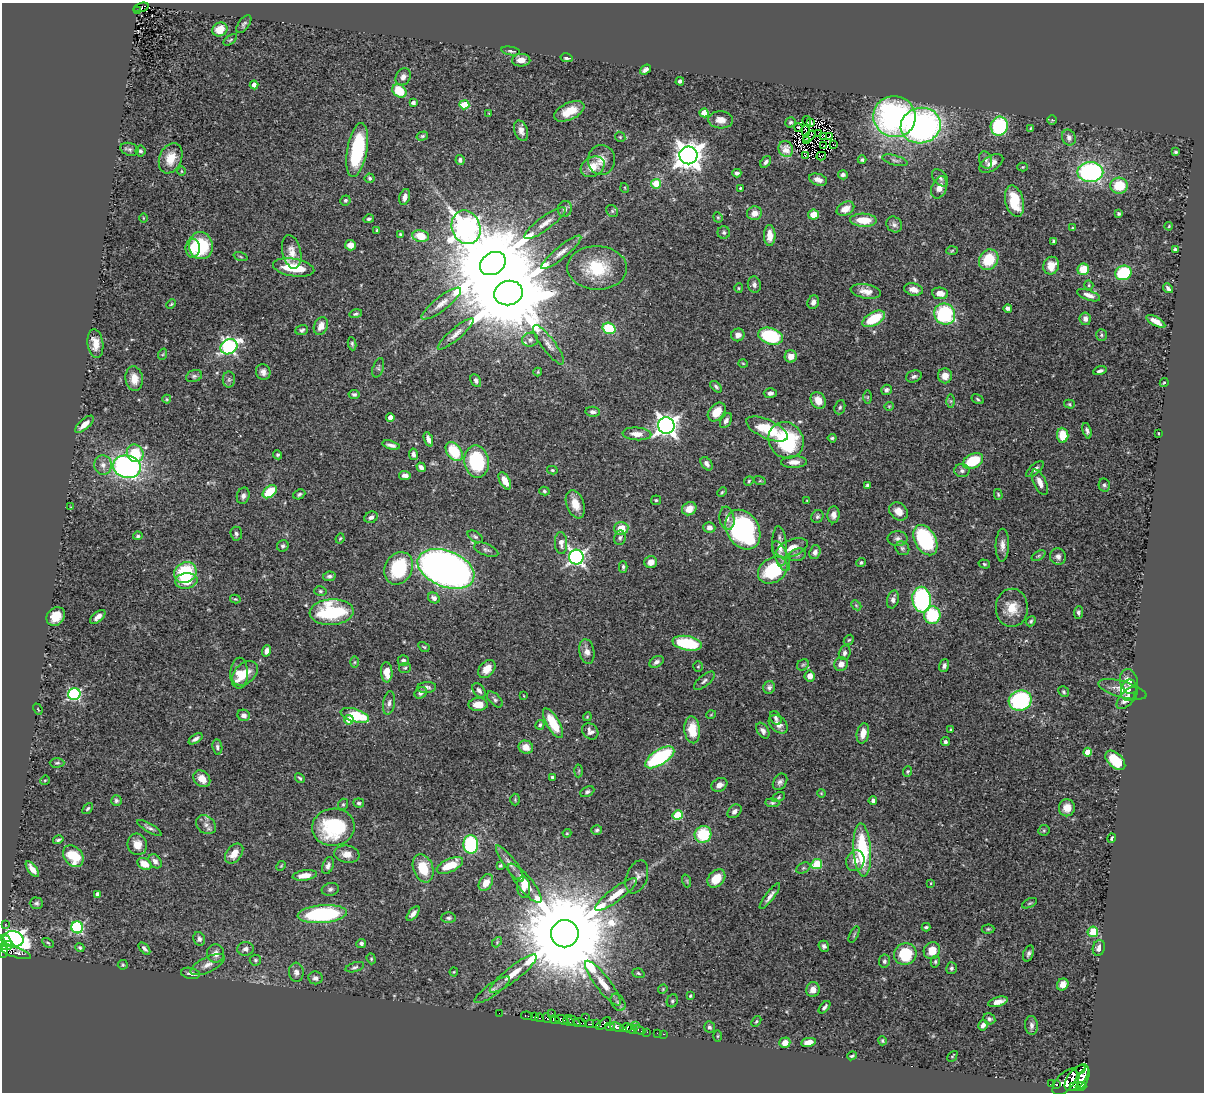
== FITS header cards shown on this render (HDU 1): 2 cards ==
NAXIS1  =                 1202
NAXIS2  =                 1090

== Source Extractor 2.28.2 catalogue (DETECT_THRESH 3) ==
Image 1202 x 1090 px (HDU 1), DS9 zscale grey, 1 PNG px = 1 image px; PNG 1206 x 1094 px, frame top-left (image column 1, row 1090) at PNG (2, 3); each listed source drawn as its Kron ellipse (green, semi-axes under 4 px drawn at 4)
Background 0.608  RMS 0.022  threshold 0.0664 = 3 sigma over >= 5 px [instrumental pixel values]
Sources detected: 480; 2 with non-positive FLUX_AUTO (blend fragments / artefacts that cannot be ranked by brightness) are neither listed nor drawn; the other 478 listed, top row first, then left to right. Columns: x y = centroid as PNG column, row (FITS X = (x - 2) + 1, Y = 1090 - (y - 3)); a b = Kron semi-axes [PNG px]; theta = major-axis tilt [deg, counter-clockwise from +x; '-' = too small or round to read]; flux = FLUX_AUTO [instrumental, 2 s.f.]
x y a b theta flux
141 7 8 4 16 16
137 11 3 2 - 8
244 24 10 5 54 3.7
220 29 8 6 31 20
230 40 8 4 36 2.2
511 51 9 4 -10 3.5
567 58 6 4 -11 3.6
521 60 9 6 1 13
645 70 6 4 36 6.5
403 77 9 7 60 7.4
680 81 4 3 - 3.9
254 85 4 4 - 7.3
399 91 8 6 -41 43
413 103 4 4 - 5
464 105 5 4 - 55
569 111 16 8 25 27
489 113 2 2 - 1
704 113 4 4 - 30
895 117 21 20 - 390
721 120 12 8 -4 12
1052 120 4 4 - 1.7
807 121 5 2 - 3.6
790 122 5 5 - 2.9
811 122 3 2 - 0.36
921 126 20 17 13 440
999 126 9 8 - 120
799 127 4 2 - 2.3
1031 129 4 3 - 1.9
521 131 10 6 -72 7.8
806 131 5 2 - 1.4
818 133 4 2 - 3.1
422 136 6 4 16 2.5
809 136 7 2 42 0.32
823 136 3 2 - 1.8
829 136 4 2 - 0.7
620 137 5 4 - 2
1069 138 8 6 -68 5.5
806 141 3 2 - 1.2
833 145 2 2 - 0.61
823 146 3 2 - 1.7
130 149 9 6 -18 4.2
786 149 8 7 - 9.6
357 150 27 10 80 120
140 151 5 5 - 2.9
1176 152 4 3 - 2.1
688 155 9 9 - 1900
805 156 4 2 - 0.97
821 156 5 2 - 1.1
171 158 16 11 68 25
460 160 5 4 - 3.7
601 160 15 13 87 16
862 160 4 4 - 3.7
895 160 13 5 -15 5
986 160 9 6 -71 4.9
766 162 6 4 54 4.3
991 163 13 7 31 14
593 167 12 9 28 22
1023 167 5 4 - 1.6
181 171 4 3 - 1.4
1090 172 13 10 0 260
737 173 4 4 - 3.9
843 175 5 4 - 4.2
370 178 5 5 - 2.3
940 178 10 6 -50 5.5
818 180 9 5 -18 8.4
656 184 5 5 - 44
1119 186 8 8 - 41
625 188 5 3 - 1.2
740 188 3 2 - 1.5
939 188 11 7 69 14
405 197 8 5 75 7.7
345 200 5 5 - 3.1
1014 201 16 9 -76 49
565 209 8 7 - 5.3
845 209 9 6 28 15
612 211 6 5 - 2.6
754 213 7 7 - 11
1119 214 4 3 - 2.7
814 215 5 5 - 24
718 217 5 4 - 1.9
143 218 5 3 - 1.2
369 219 5 4 - 2.9
863 220 13 6 -2 31
545 223 25 6 36 15
894 224 8 7 - 4.6
1169 226 4 3 - 1.4
466 227 17 14 -68 1100
1072 228 3 3 - 1.5
377 231 4 3 - 2.4
724 233 6 6 - 3.2
400 234 4 3 - 2.1
770 235 10 6 -90 17
421 236 8 6 -9 39
1054 241 4 3 - 2.9
350 245 5 5 - 14
201 246 13 12 - 83
193 248 9 7 -89 16
1175 249 4 3 - 2.7
952 251 6 4 4 1.8
292 252 17 9 -78 14
561 252 25 6 39 13
241 257 7 3 -19 1.9
989 260 11 9 56 46
493 264 14 10 33 31000
1051 266 9 8 - 19
294 268 21 9 -9 55
597 268 30 22 -2 68
1083 269 6 5 - 33
1123 273 8 7 - 100
754 285 8 6 -76 5.8
1089 285 5 4 - 2.1
739 288 5 4 - 1.8
1168 288 5 4 - 3.8
913 290 9 6 -12 13
866 291 15 7 -10 12
508 293 14 12 17 29000
940 293 8 5 -7 12
1089 295 12 5 -20 9
813 302 7 5 68 6.5
171 304 5 4 - 1.9
441 304 24 7 38 14
1008 308 4 4 - 4.3
356 314 6 4 15 2.6
945 314 11 10 - 140
874 319 12 6 29 58
1085 319 6 5 - 6.4
1156 321 10 4 -29 13
321 326 9 6 64 14
609 328 6 5 - 73
302 330 6 5 - 3.4
456 334 23 6 40 11
738 335 7 6 - 8.9
1101 335 6 5 - 2.4
770 336 12 8 -18 110
530 340 8 7 - 5.7
95 343 14 8 -82 17
352 344 6 4 -81 2.6
549 345 24 6 -53 12
229 347 9 7 32 330
163 354 6 3 71 1.8
791 356 6 6 - 14
743 363 5 3 - 1.3
378 368 10 5 71 3.5
1100 371 7 4 18 4.2
263 372 8 7 - 6.3
538 372 4 4 - 1.5
194 376 8 6 18 3.6
914 376 8 6 19 4.1
945 376 7 7 - 11
134 379 12 9 -82 17
229 380 8 6 90 4.1
476 380 7 5 -63 4.4
1164 383 5 3 - 2
716 387 7 4 -45 3.2
886 390 5 5 - 4.2
770 393 6 5 - 5.3
354 394 5 4 - 3.3
867 397 6 4 89 2.1
167 399 4 4 - 1.6
978 399 6 4 -29 2.3
818 401 9 7 -58 17
951 401 6 4 -90 2.4
1069 404 5 4 - 2.1
889 406 5 4 - 1.5
840 407 7 5 69 2.9
593 412 7 5 -6 4.6
717 412 10 7 49 24
390 417 4 4 - 10
726 421 8 5 59 5.7
84 424 11 5 42 12
666 426 8 8 - 1000
767 429 22 9 -24 50
1087 431 8 4 -74 4.7
637 434 14 6 -4 14
1159 434 3 2 - 1.5
1063 435 7 5 -84 35
832 438 4 3 - 2.2
428 439 7 4 -69 7.7
786 440 19 17 -56 130
391 445 9 3 -15 6.1
454 452 10 7 -55 62
135 453 9 8 - 57
413 454 6 4 -81 4
278 455 4 4 - 3
973 461 11 7 25 64
476 462 16 12 -80 110
794 462 13 6 2 10
707 464 7 5 -53 5.6
103 465 9 8 - 9.2
127 467 14 11 -14 410
421 467 5 4 - 5.5
1035 469 11 5 41 5.6
552 470 5 4 - 2
962 471 7 6 - 4.3
405 475 6 4 -8 7
505 481 9 5 -61 17
749 481 5 4 - 2
760 481 6 4 -17 1.5
1040 482 14 6 -65 12
867 485 4 3 - 2.9
1104 485 7 5 -77 3.3
544 491 5 4 - 2.3
270 492 8 5 39 54
722 492 5 3 - 1.7
299 494 6 4 24 3
998 494 5 4 - 2
243 496 8 6 74 5.6
656 500 5 5 - 2
807 501 3 3 - 1.1
575 504 15 8 -70 22
71 507 3 3 - 1.1
689 509 7 6 - 15
898 511 10 8 -43 13
833 515 8 6 87 7.8
817 516 6 6 - 3.2
371 517 7 5 24 5.7
727 518 12 7 -80 8.3
709 527 6 5 - 6.1
621 528 7 6 - 25
743 530 21 16 -59 270
236 534 7 6 - 3.7
138 536 5 4 - 2.9
475 537 8 5 -32 3.2
340 538 5 3 - 1.7
620 538 7 6 - 3.7
898 538 10 7 0 5.9
925 540 16 10 -62 160
561 543 11 6 -88 8.7
1002 545 16 6 89 9.8
283 546 6 5 - 3.3
780 546 20 7 -85 14
792 548 16 8 20 18
902 548 7 6 - 3.5
486 550 13 6 -22 4.8
815 552 7 5 71 5.8
797 555 9 6 15 4.2
781 556 16 6 -66 9.2
1038 556 7 4 31 2.5
1058 556 8 7 - 6.3
576 557 7 7 - 480
651 562 6 6 - 12
861 562 5 4 - 2.4
984 564 6 4 -17 2.1
623 567 5 3 - 2.8
399 568 17 13 64 100
446 569 30 18 -21 1500
773 570 16 12 35 100
185 573 12 10 30 85
329 576 6 4 11 3.7
186 581 11 7 8 30
320 591 6 4 -15 2.5
434 598 6 5 - 6.6
235 599 5 4 - 2
893 599 9 5 75 6.3
922 600 13 9 -82 240
856 605 5 4 - 1.8
1012 608 19 16 89 28
332 612 22 13 4 140
1078 612 6 4 86 3.6
932 615 8 8 - 79
56 616 10 8 50 23
98 617 9 4 41 8.7
1031 621 5 4 - 2.5
849 640 6 4 42 2.1
687 643 15 7 -10 84
424 647 6 4 -30 1.8
266 651 6 4 70 7.1
587 652 12 7 -79 10
845 653 7 5 76 4.6
403 661 5 5 - 5.1
355 662 6 4 89 1.9
656 662 7 5 32 5.2
841 664 7 6 - 9.4
803 665 6 5 - 2.6
944 666 6 5 - 4.3
698 667 5 4 - 2
405 668 6 5 - 2.5
487 669 10 7 48 15
387 672 10 5 -86 19
239 673 15 9 89 24
245 673 15 10 43 20
810 676 5 5 - 11
704 681 12 5 39 4.8
1129 681 12 9 -75 14
427 687 9 5 5 5.4
769 687 6 5 - 4.3
1122 689 25 8 -16 16
479 690 8 5 -53 5.1
1129 690 11 7 78 9.1
1064 692 6 5 - 2.3
421 693 6 5 - 5.1
74 694 6 6 - 220
524 696 3 2 - 0.96
1127 698 14 6 47 13
495 699 10 5 -47 3.8
1020 701 12 10 23 170
389 703 12 6 81 6.2
478 704 9 6 1 16
38 709 6 3 -67 1.3
244 715 6 5 - 6
355 715 15 6 -17 58
711 715 5 3 - 1.1
587 717 4 3 - 1.4
776 718 7 5 -60 3.7
349 720 5 4 - 21
553 723 17 6 -60 43
778 724 11 7 -42 11
540 725 5 4 - 3.1
951 729 3 3 - 1.4
692 730 13 8 -85 33
590 731 9 7 -47 7
763 731 9 5 -56 6.4
863 733 10 6 79 14
196 739 8 4 34 5
945 742 4 4 - 3.3
217 747 7 5 -82 3.8
526 747 7 6 - 16
1087 752 4 4 - 20
660 757 16 7 32 150
1115 760 12 7 -44 57
57 763 7 4 1 2.9
579 771 6 4 87 1.7
907 771 5 4 - 2.1
552 777 3 3 - 2.7
300 778 5 4 - 2.5
202 779 9 7 -44 16
45 780 5 4 - 1.7
780 782 9 6 57 5
719 785 8 6 28 9.6
587 792 7 5 27 3.5
821 793 4 3 - 1.4
779 797 7 4 29 2.3
116 800 5 5 - 2.9
515 800 6 4 -90 1.9
873 800 4 4 - 4.6
359 803 5 4 - 3
772 803 7 4 -4 2.4
343 804 6 4 68 2.2
1067 808 8 8 - 17
88 809 6 4 49 2.6
734 811 8 5 43 6.1
678 815 5 5 - 82
206 825 11 8 -38 8.3
333 827 21 18 8 120
149 828 14 4 -30 4.9
597 830 5 5 - 2.5
1044 830 6 5 - 2.1
567 833 4 4 - 1.5
703 834 8 8 - 62
1112 838 4 2 - 2.3
58 840 5 3 - 2.9
137 844 11 9 -73 16
471 845 9 7 -85 160
862 850 26 9 -86 120
234 853 11 7 52 18
347 854 12 8 -8 14
73 856 12 9 -52 51
155 861 8 5 -47 7.7
855 861 10 9 - 13
510 863 22 6 -53 10
144 864 7 5 -33 19
817 864 5 5 - 65
450 865 14 6 24 35
500 865 4 4 - 2
281 866 5 4 - 1.5
328 866 9 5 69 5.1
423 868 14 10 -70 38
803 868 7 5 25 2.9
32 869 9 4 -53 10
305 875 12 5 7 14
637 877 17 10 70 9.3
716 878 10 7 48 26
687 881 6 4 -72 2.1
486 883 9 6 56 16
525 883 24 7 -51 21
931 883 3 2 - 1
524 887 11 6 -85 8.7
330 889 9 6 14 4.1
97 894 4 3 - 4.3
616 894 25 6 37 22
770 896 16 4 52 7.4
36 903 6 6 - 3.3
1030 903 8 4 26 2.2
322 914 25 9 4 180
413 914 9 4 50 6.3
448 918 7 5 2 3.4
5 924 3 2 - 3.8
77 927 6 6 - 170
926 927 4 3 - 2.3
988 929 6 4 1 2.2
1093 932 5 5 - 62
565 934 14 13 - 48000
854 935 9 3 64 2.5
14 939 10 8 -16 790
199 939 7 5 -69 4.9
6 941 7 3 -53 100
497 942 6 3 47 1.8
48 943 6 4 -30 2
361 943 5 4 - 3.7
7 945 6 4 22 240
824 946 6 5 - 4
80 948 4 3 - 2.2
144 948 7 3 -48 3.7
1099 948 8 6 74 8
245 949 8 6 2 5.6
3 950 7 4 -89 240
932 951 9 8 - 23
16 952 15 5 -17 130
1028 953 8 5 71 4.2
216 954 9 8 - 9.7
905 954 11 11 - 69
371 959 5 4 - 2.1
255 960 6 5 - 2.4
884 961 6 5 - 3.9
935 962 6 4 77 2.5
123 965 5 5 - 1.8
208 965 19 7 25 11
355 967 9 4 16 3.4
951 968 6 5 - 3.6
296 972 9 7 -84 7.5
454 972 4 4 - 1.3
190 973 9 5 -11 6.4
638 973 6 4 -19 2.2
513 974 29 7 38 25
315 978 7 6 - 5.3
603 983 27 7 -52 22
1063 984 6 5 - 11
663 989 5 4 - 1.5
492 990 21 6 35 10
813 990 7 6 - 12
690 996 3 3 - 1.8
672 1001 7 5 65 2.6
618 1002 9 6 -56 4.6
998 1002 10 4 17 11
824 1007 7 4 48 4.2
499 1013 2 2 - 5
552 1013 2 2 - 8.7
527 1016 6 3 -9 33
534 1017 4 3 - 130
585 1017 3 2 - 33
540 1018 4 3 - 110
547 1018 5 2 - 130
989 1019 6 5 - 3.8
555 1020 5 3 - 140
562 1020 7 4 -19 380
569 1021 6 2 -30 35
573 1021 8 2 -34 36
756 1021 6 4 50 2
580 1023 7 4 -13 140
590 1024 4 2 - 75
597 1024 4 3 - 68
603 1024 9 4 35 150
635 1025 3 2 - 13
983 1025 5 4 - 5.3
1031 1025 9 6 -84 4.9
610 1027 5 4 - 97
617 1027 7 3 -21 320
710 1027 6 5 - 3.5
626 1028 6 4 11 160
631 1029 6 3 -17 55
639 1030 7 3 -25 19
647 1032 2 2 - 4.3
657 1033 2 2 - 5.7
663 1034 3 2 - 11
717 1036 6 4 89 1.7
882 1041 5 4 - 2.1
808 1042 7 4 10 12
785 1043 5 5 - 14
852 1056 5 3 - 2.3
952 1056 6 2 46 1.2
1080 1069 5 2 - 58
1077 1078 16 8 51 1300
1084 1078 12 4 70 550
1065 1082 16 8 48 970
1052 1084 3 3 - 42
1056 1084 3 2 - 94
1074 1086 4 3 - 120
1081 1087 5 4 - 120
At the frame edge (FLAGS 8, measured only in part): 1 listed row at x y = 3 950
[2 non-positive-flux detections neither listed nor drawn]